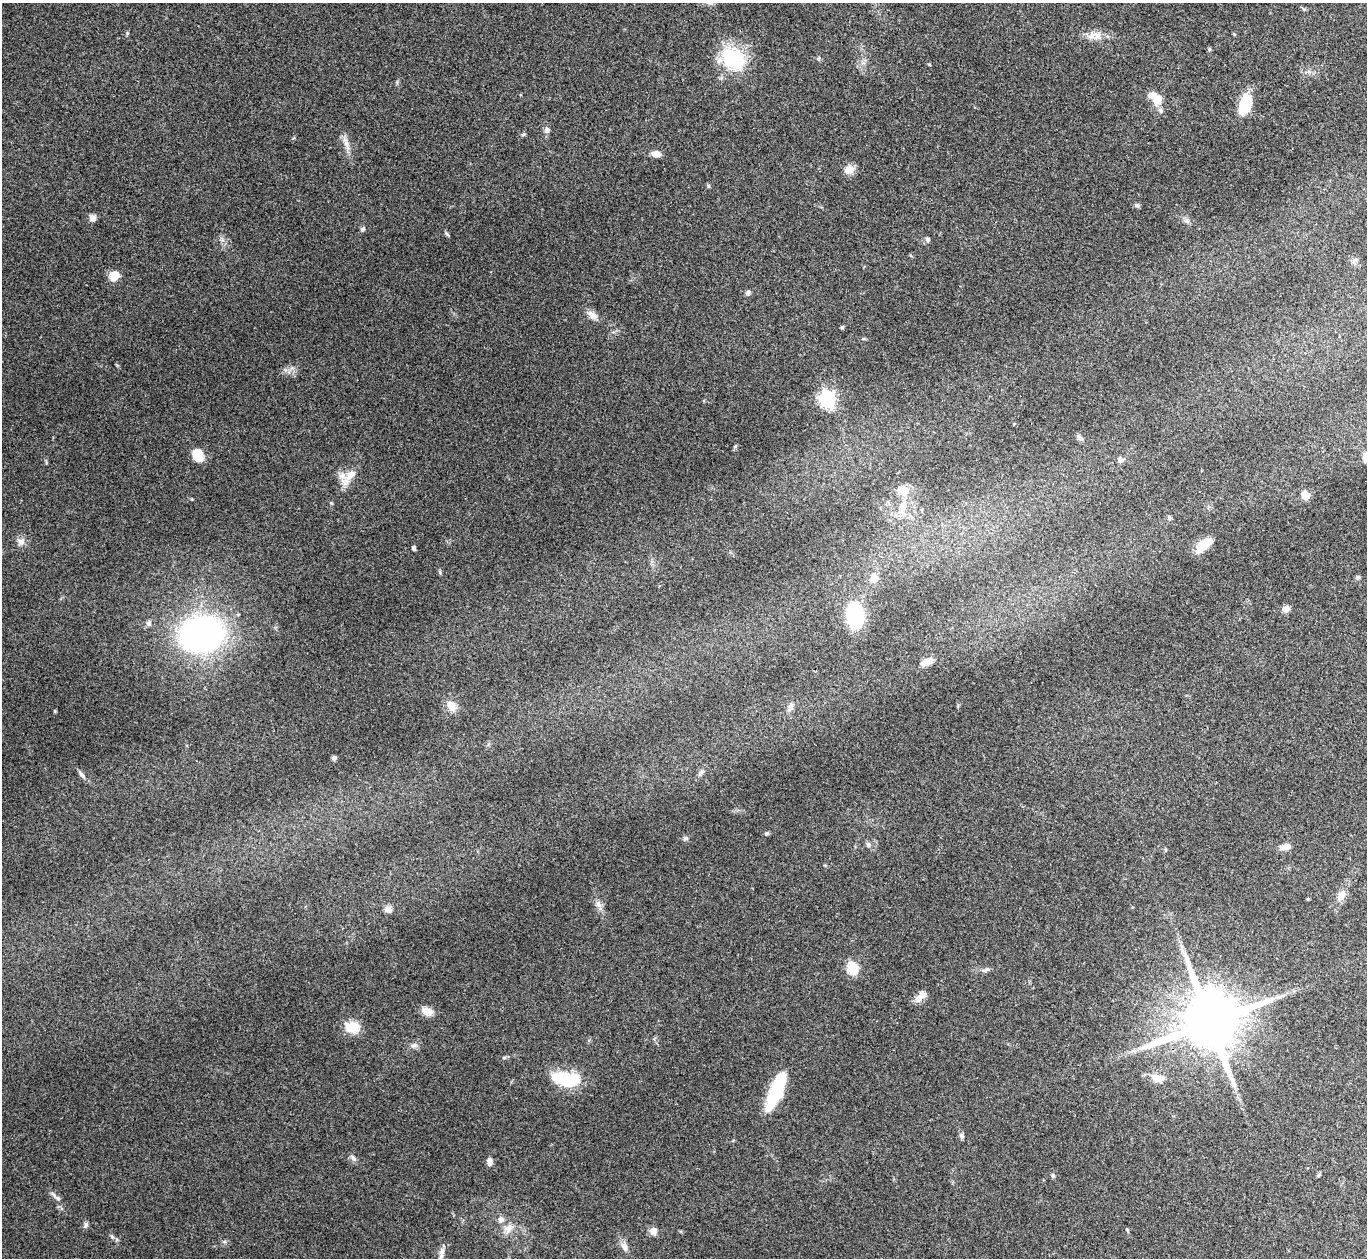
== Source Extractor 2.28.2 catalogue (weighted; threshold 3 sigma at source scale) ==
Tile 10 of 4 x 4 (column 2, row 3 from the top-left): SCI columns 1367-2731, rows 1405-2660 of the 5462 x 5449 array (HDU 1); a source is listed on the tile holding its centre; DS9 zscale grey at full resolution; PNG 1369 x 1260 px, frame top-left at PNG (2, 3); no overlay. Shown black and unused: <1% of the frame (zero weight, under 3 of 4 exposures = <1% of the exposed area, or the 3 px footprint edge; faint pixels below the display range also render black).
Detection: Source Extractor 2.28.2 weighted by HDU 2 'WHT'; one run over the whole footprint, this tile lists its part. Background 0.111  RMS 0.0065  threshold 0.0294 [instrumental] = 3 sigma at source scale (4.5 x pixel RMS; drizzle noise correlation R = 1.50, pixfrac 1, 0.05/0.05 arcsec/px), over >= 5 px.
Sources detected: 80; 4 inside a brighter object's white glare — not listed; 3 inside a brighter listed object's ellipse — not listed separately; the other 73 listed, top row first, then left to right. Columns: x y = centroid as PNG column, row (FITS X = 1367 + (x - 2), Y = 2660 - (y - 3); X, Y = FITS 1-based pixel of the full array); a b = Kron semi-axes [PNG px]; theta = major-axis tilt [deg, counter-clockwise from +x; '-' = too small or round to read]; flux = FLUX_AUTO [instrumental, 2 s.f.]
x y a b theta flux
1097 35 13 9 -25 5.2
1209 49 6 4 89 0.76
733 59 34 25 -39 35
1158 99 11 11 - 8.5
1245 104 20 10 76 27
547 130 7 7 - 2.1
523 134 6 5 - 0.95
346 143 8 5 -45 2.3
656 154 10 6 -4 5.1
849 170 12 10 24 5.4
1137 205 7 5 11 1.4
92 218 9 7 -26 2.7
362 229 6 5 - 1.5
447 234 8 4 -36 0.95
927 240 5 5 - 1.9
114 276 11 9 51 7.8
748 293 7 5 47 1.4
592 315 14 8 -36 4.1
842 327 5 4 - 0.82
827 399 7 7 - 200
1080 437 9 5 -46 1.7
197 455 10 8 -80 18
1365 457 11 6 -85 3.4
1121 460 7 7 - 1.9
350 475 15 9 41 7.4
905 491 15 10 55 5.8
1305 496 5 5 - 20
903 507 14 9 71 6.7
1169 517 6 5 - 1
21 541 10 9 - 3.4
1202 546 17 13 41 9.9
413 548 4 3 - 2.3
1358 577 5 5 - 1.1
874 578 12 10 60 5.1
1286 609 9 7 21 3.1
855 616 20 14 -84 51
149 624 7 6 - 1.9
202 634 29 24 14 230
927 661 13 7 21 6.5
451 706 10 8 -54 7.8
790 707 12 5 73 2.5
334 758 5 4 - 2
701 773 10 4 43 1.9
81 774 12 4 -51 2.1
766 833 6 5 - 1.1
686 838 7 5 2 1.4
868 844 7 5 -73 1.6
1285 847 12 7 10 4.5
1166 850 5 3 - 0.65
1341 896 13 9 62 5.2
598 904 10 6 -42 2.6
388 909 10 8 -26 3.1
852 968 6 5 - 53
986 970 11 4 14 1.9
919 998 13 9 42 4.7
428 1011 15 11 -12 5
1210 1022 17 16 - 5400
352 1027 19 14 -8 11
414 1045 9 5 13 2.1
1157 1078 21 10 -20 7.3
568 1079 30 18 3 24
778 1086 34 13 67 31
961 1135 7 6 - 1.5
353 1158 10 4 -46 1.7
489 1162 9 6 -83 2.7
1318 1175 5 4 - 0.91
58 1198 8 5 -41 1.7
501 1219 9 8 - 2.9
86 1225 8 5 80 1.5
508 1228 12 9 60 4.8
653 1231 10 8 -56 3.6
624 1246 12 8 -71 3.9
441 1256 21 5 63 3.7
Overlapping masked pixels (flux is a lower limit): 1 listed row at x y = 1210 1022
Isophote crosses this tile's border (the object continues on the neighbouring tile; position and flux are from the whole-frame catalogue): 2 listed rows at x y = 1365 457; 441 1256
Unlisted compact peaks at least as high as the median listed source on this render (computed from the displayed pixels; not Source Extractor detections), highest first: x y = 127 33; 112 1237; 735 446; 440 572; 708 186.